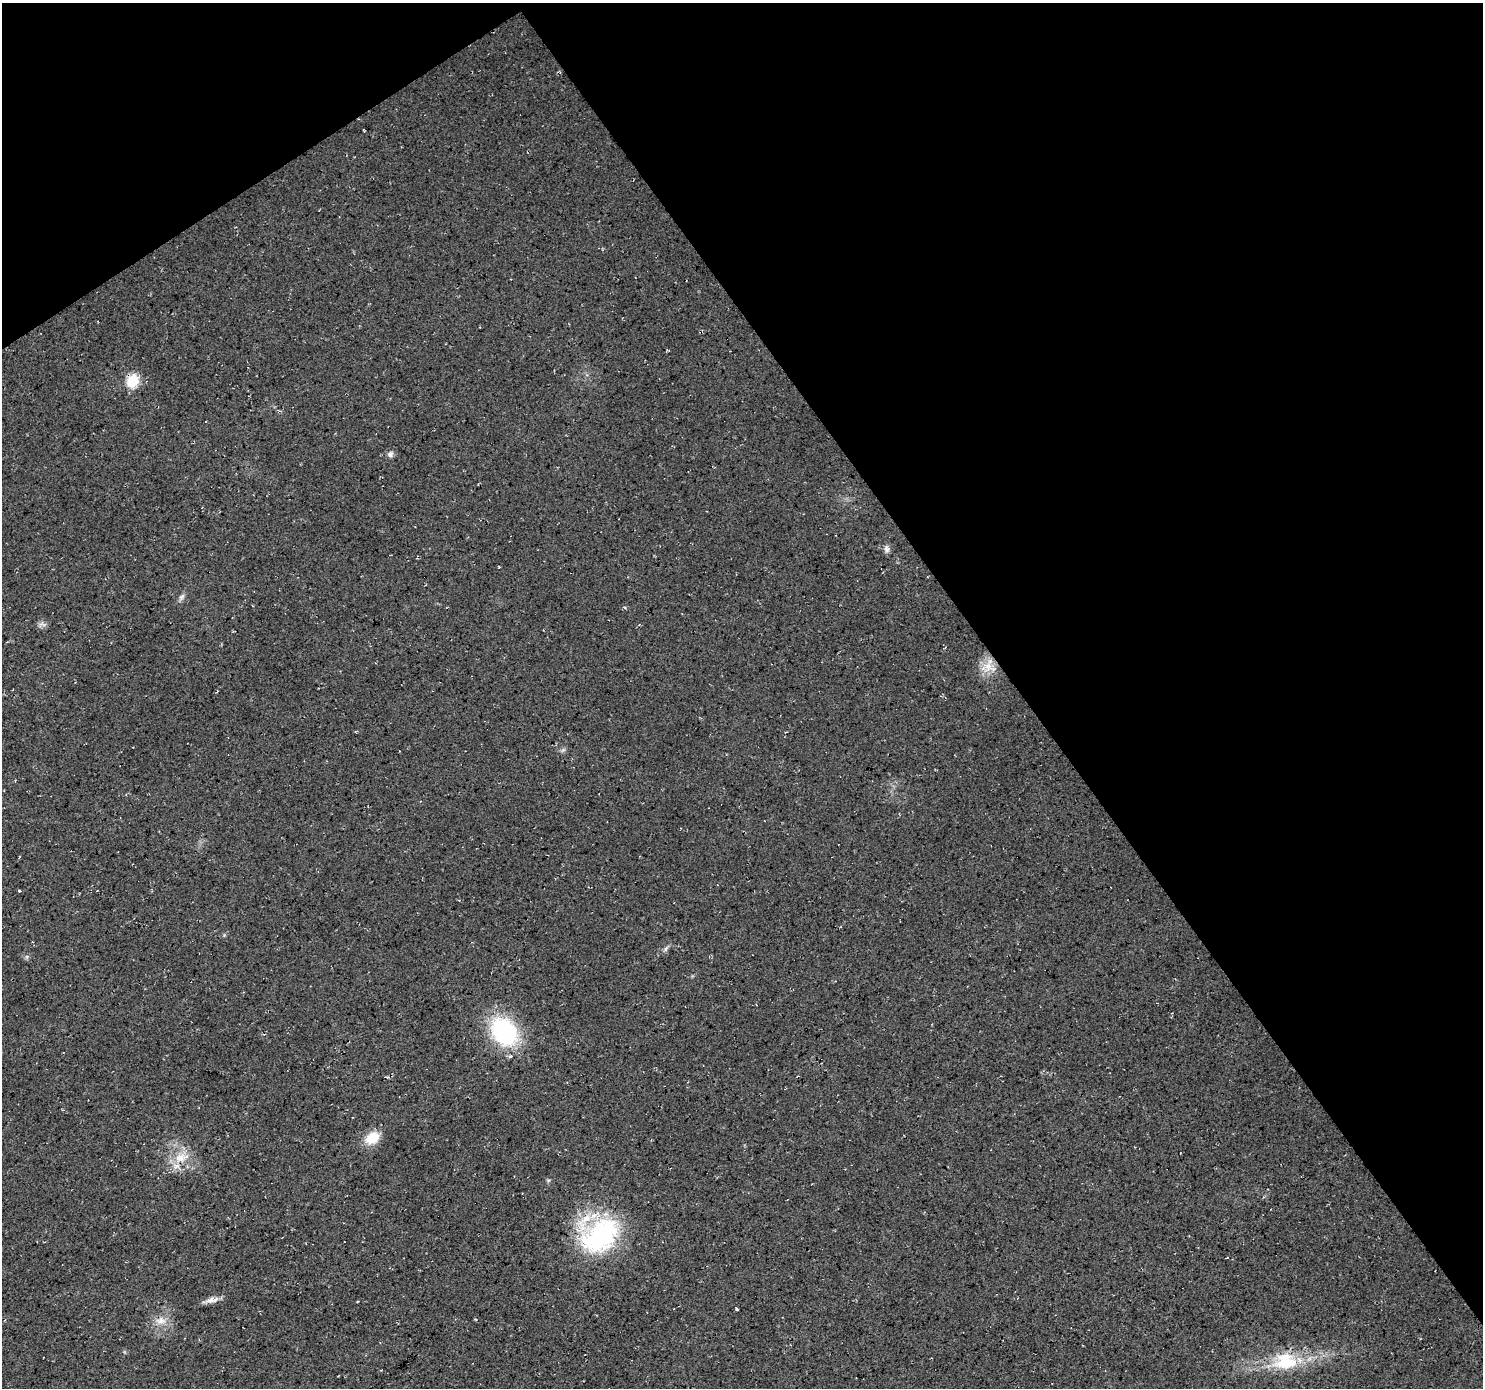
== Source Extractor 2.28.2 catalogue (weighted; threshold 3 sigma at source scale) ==
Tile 3 of 4 x 4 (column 3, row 1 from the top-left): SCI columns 2970-4450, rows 4345-5730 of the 5932 x 5855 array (HDU 1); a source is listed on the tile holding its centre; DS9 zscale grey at full resolution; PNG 1485 x 1390 px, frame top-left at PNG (2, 3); no overlay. Shown black and unused: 36% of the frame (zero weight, under 3 of 4 exposures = <1% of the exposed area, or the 3 px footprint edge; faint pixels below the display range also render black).
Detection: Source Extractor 2.28.2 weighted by HDU 2 'WHT'; one run over the whole footprint, this tile lists its part. Background 0.0207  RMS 0.0059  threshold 0.0267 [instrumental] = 3 sigma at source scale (4.5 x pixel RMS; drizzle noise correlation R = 1.50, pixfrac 1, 0.0396/0.0396 arcsec/px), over >= 5 px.
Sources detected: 23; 1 inside a brighter object's white glare — not listed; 1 inside a brighter listed object's ellipse — not listed separately; the other 21 listed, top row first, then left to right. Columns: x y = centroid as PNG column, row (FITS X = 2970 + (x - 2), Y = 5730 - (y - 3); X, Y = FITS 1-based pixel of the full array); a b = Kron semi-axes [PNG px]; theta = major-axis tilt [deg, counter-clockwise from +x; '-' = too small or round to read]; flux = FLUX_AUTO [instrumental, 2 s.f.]
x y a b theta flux
364 130 6 2 -46 0.53
133 380 7 6 - 51
390 454 9 8 - 2.2
887 549 9 8 - 2.3
499 567 2 2 - 0.58
181 597 10 6 54 2.1
624 607 5 4 - 0.81
42 624 13 5 -5 2.1
988 666 18 14 25 9.4
563 750 8 4 36 1.2
20 891 3 3 - 2.8
666 949 7 5 60 1.4
504 1032 30 22 -54 69
797 1076 3 2 - 0.47
372 1138 18 14 34 12
181 1157 23 11 12 11
600 1236 51 39 42 78
211 1300 11 8 19 3.4
737 1309 3 3 - 2.4
161 1321 15 11 1 6.6
1285 1362 33 23 3 31
Overlapping masked pixels (flux is a lower limit): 1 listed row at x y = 133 380